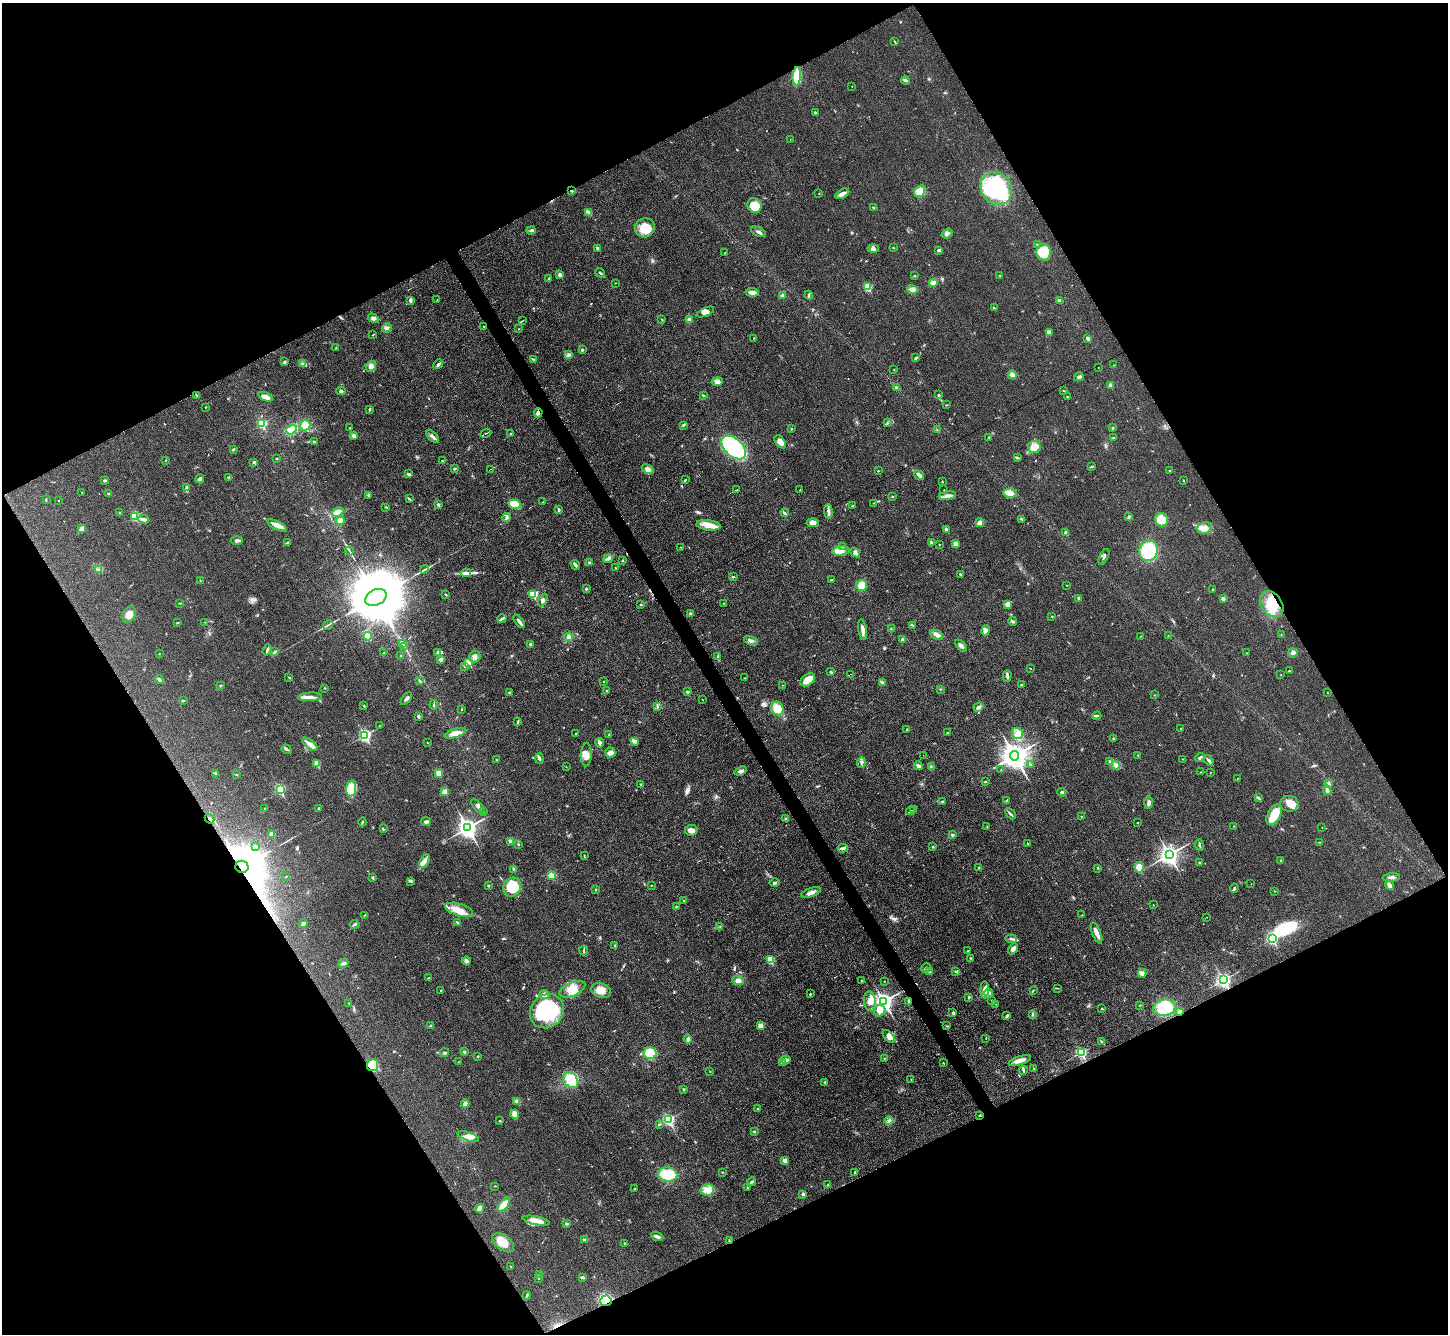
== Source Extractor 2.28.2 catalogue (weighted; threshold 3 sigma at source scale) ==
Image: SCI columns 3-5783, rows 293-5620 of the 5783 x 5774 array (HDU 1 of 3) = the unmasked area's bounding box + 8 px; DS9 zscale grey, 4 x 4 block average (1 PNG px = mean of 4 x 4 image px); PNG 1450 x 1336 px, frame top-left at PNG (2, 3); each listed source drawn as its Kron ellipse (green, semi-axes under 4 px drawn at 4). Shown black and unused: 47% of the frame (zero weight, under 3 of 6 exposures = <1% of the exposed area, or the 3 px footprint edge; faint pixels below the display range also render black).
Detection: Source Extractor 2.28.2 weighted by HDU 2 'WHT'. Background 0.0318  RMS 0.0038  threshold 0.0155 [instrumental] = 3 sigma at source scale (4.09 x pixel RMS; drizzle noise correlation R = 1.36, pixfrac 0.8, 0.05/0.05 arcsec/px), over >= 5 px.
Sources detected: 572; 1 too faint to see at this stretch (4 x 4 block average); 6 inside a brighter object's white glare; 3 cosmic-ray / hot-pixel residue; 1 long thin detection or spike segment (spike, bleed or trail) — neither listed nor drawn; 5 coinciding with a brighter row at this scale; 22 inside a brighter listed object's ellipse — not listed separately; of the other 534, all 500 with FLUX_AUTO >= 0.543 (the completeness limit of this list) listed and drawn (34 fainter detections not listed), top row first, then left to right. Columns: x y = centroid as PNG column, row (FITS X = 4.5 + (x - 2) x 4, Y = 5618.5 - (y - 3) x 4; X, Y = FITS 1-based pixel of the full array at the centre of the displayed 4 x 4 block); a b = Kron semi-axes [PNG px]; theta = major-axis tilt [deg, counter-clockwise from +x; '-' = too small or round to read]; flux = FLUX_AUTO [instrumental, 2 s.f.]
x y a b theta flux
895 42 3 2 - 1.2
797 76 9 3 84 80
905 80 4 3 - 3.2
852 86 2 2 - 0.56
815 113 3 2 - 2.8
790 139 2 2 - 0.62
996 189 17 15 -55 220
571 191 4 2 - 1.7
920 191 6 5 - 25
819 193 2 2 - 0.91
842 194 7 4 30 9.3
754 205 7 6 - 38
873 207 3 2 - 2.5
589 212 3 3 - 4.3
645 228 10 9 - 38
531 230 4 2 - 4.3
758 232 8 2 -26 5
947 233 6 3 35 5.3
1037 244 2 2 - 1.2
598 248 4 2 - 3.5
873 248 5 4 - 6.9
893 248 2 2 - 0.9
939 250 4 3 - 2.7
1044 252 8 7 - 55
725 253 2 2 - 0.61
600 273 5 2 - 2.8
560 275 2 2 - 19
999 275 2 2 - 0.87
915 276 3 2 - 1.2
549 278 2 2 - 6
616 283 2 2 - 0.95
933 283 4 3 - 11
868 287 2 2 - 92
912 289 5 3 - 13
752 292 7 3 -7 13
809 295 4 2 - 2.8
782 296 4 3 - 5.5
410 300 4 2 - 4.4
437 300 2 2 - 0.92
1059 301 2 2 - 10
994 308 4 2 - 2.9
705 312 9 4 23 10
373 318 6 3 -32 5.2
662 319 2 2 - 1.1
523 320 3 2 - 2
689 320 4 3 - 4.9
484 326 2 2 - 1.6
387 328 5 3 - 4.8
519 329 2 2 - 0.65
1049 332 4 3 - 6.3
373 335 2 2 - 1.1
754 338 2 2 - 0.92
1088 338 2 2 - 14
336 348 3 2 - 2
582 350 3 2 - 2.9
568 355 2 2 - 1.2
916 358 3 2 - 2.3
533 359 3 2 - 1.4
285 362 4 2 - 2.7
303 364 2 2 - 0.82
438 364 5 2 - 3.1
1114 365 2 2 - 0.94
371 366 6 5 - 9.4
1098 367 2 2 - 0.59
894 369 2 2 - 1.8
1012 375 4 3 - 11
1079 377 5 3 - 4
717 382 6 4 6 7.7
1111 385 2 2 - 27
896 387 3 2 - 2.2
341 391 5 2 - 3
1063 391 2 2 - 0.8
196 395 2 2 - 1.3
703 395 3 2 - 1.5
938 395 2 2 - 2
265 397 7 4 -19 13
1067 397 2 2 - 2.1
946 405 3 2 - 1.2
206 407 2 2 - 1.3
370 409 3 2 - 1.7
538 413 4 3 - 8.7
261 423 2 2 - 130
887 423 2 2 - 1.2
305 425 5 5 - 32
684 425 2 2 - 1.6
350 428 2 2 - 1.2
1112 428 2 2 - 5.1
791 429 2 2 - 1.3
291 430 5 3 - 50
937 430 2 2 - 0.74
486 433 5 2 - 2.2
511 434 2 2 - 1.9
354 436 4 3 - 8
433 436 8 3 -45 6.1
989 437 2 2 - 1.6
1113 438 3 2 - 1.3
314 442 3 2 - 1.3
780 442 7 4 -52 14
1034 447 6 6 - 21
734 448 14 8 -44 340
233 449 3 2 - 1.9
277 458 2 2 - 0.95
1017 458 3 2 - 2.7
166 460 2 2 - 0.72
442 461 2 2 - 1.4
254 462 3 2 - 3.2
1091 467 3 2 - 1.5
454 469 3 2 - 2
490 469 2 2 - 0.86
648 469 7 3 -29 7.2
878 471 2 2 - 2.4
1170 471 2 2 - 1.1
408 474 4 2 - 2.3
919 475 5 2 - 12
228 477 2 2 - 1.4
200 479 4 3 - 4.1
105 480 3 2 - 3.1
685 480 3 2 - 1.6
1184 480 2 2 - 3.2
942 482 2 2 - 1.3
187 488 2 2 - 15
736 490 2 2 - 14
800 490 2 2 - 1.5
944 490 2 2 - 0.55
82 492 2 2 - 1.1
1010 493 7 5 0 15
109 494 3 2 - 2.3
369 496 3 2 - 0.94
947 496 9 3 7 8.6
892 497 3 2 - 1.2
409 499 3 2 - 1.6
46 500 4 2 - 2
58 501 2 2 - 1.1
542 502 3 2 - 0.75
874 503 2 2 - 0.89
438 504 3 3 - 3.2
515 504 6 4 -15 28
852 506 2 2 - 1.2
386 507 3 2 - 1.1
559 510 3 2 - 3.3
828 511 7 2 -88 5.7
120 512 3 2 - 1.1
338 512 6 4 25 13
785 513 4 2 - 2.7
135 516 2 2 - 110
507 517 5 3 - 3.9
1129 517 4 2 - 3
143 519 6 2 -7 9.9
1022 519 3 2 - 1.7
1161 520 7 6 - 46
340 521 4 4 - 13
980 522 4 3 - 12
813 523 6 4 -4 9.4
277 525 11 4 -28 14
708 525 12 5 -6 19
1204 528 7 5 23 13
81 529 4 3 - 7.8
946 530 2 2 - 15
1066 533 2 2 - 19
237 540 6 2 3 7.5
287 542 2 2 - 0.81
931 542 3 2 - 2.4
939 544 2 2 - 2.2
956 544 4 3 - 8.6
843 546 3 2 - 2.5
680 547 3 2 - 0.6
349 551 4 2 - 1.5
841 551 8 4 8 16
1149 551 10 9 - 98
855 553 5 3 - 5.1
1104 557 8 2 62 2.8
608 559 5 3 - 4.7
623 561 2 2 - 1.1
590 563 4 3 - 3.5
575 565 5 2 - 6.9
615 567 2 2 - 0.96
99 569 2 2 - 1.2
425 569 4 2 - 2.6
466 573 5 3 - 5.4
960 574 2 2 - 5.3
733 577 3 2 - 1.2
200 580 2 2 - 0.82
831 580 3 2 - 2.3
861 585 5 5 - 24
1067 585 3 2 - 0.74
586 589 3 2 - 2.8
1213 589 2 2 - 1.3
533 594 2 2 - 110
446 595 3 2 - 1.7
376 597 11 7 26 30000
1079 598 2 2 - 11
1223 599 3 3 - 4.1
543 600 7 3 65 6
180 603 3 2 - 1.3
724 603 2 2 - 0.55
641 604 2 2 - 1.1
1008 604 4 3 - 15
1272 604 14 10 -54 52
691 614 4 3 - 3.3
129 615 8 6 61 14
1052 616 2 2 - 3.1
502 619 5 2 - 3.5
519 621 8 2 -52 7.8
1013 621 4 2 - 3.1
204 622 2 2 - 0.73
177 623 3 2 - 1.7
328 625 5 2 - 2.9
912 625 3 2 - 1.6
891 629 2 2 - 1.2
863 630 10 3 -81 8.4
986 630 5 4 - 6.5
936 635 6 4 -23 8.5
1281 635 2 2 - 0.9
368 636 4 3 - 20
1141 636 2 2 - 0.71
1168 636 2 2 - 0.81
569 637 4 3 - 4.5
902 639 4 3 - 2.7
751 640 7 3 -13 7.8
403 644 3 2 - 0.92
530 644 3 3 - 3.9
404 646 2 2 - 0.92
961 646 7 3 -46 6.7
267 650 6 2 72 3.6
275 651 3 2 - 2.3
438 652 3 2 - 2.1
159 653 2 2 - 1.5
384 653 2 2 - 0.9
1247 653 2 2 - 0.64
1293 653 4 4 - 8
401 656 2 2 - 0.9
475 657 6 5 - 11
718 657 2 2 - 1.3
441 659 3 3 - 5.6
469 663 2 2 - 85
464 666 2 2 - 1
1031 669 2 2 - 0.7
1289 671 2 2 - 1.1
830 672 3 2 - 1.6
850 674 2 2 - 11
1281 675 2 2 - 0.74
1007 676 6 3 88 4.3
289 677 3 2 - 1.3
745 678 2 2 - 0.85
159 680 4 2 - 4.5
807 680 8 5 38 28
419 681 4 2 - 2.4
603 681 2 2 - 0.94
883 682 3 2 - 2.9
782 685 2 2 - 0.75
1022 685 3 2 - 2.2
220 686 2 2 - 1.2
325 688 3 2 - 1.3
940 689 2 2 - 0.75
607 691 2 2 - 3.9
509 692 2 2 - 3.8
687 692 2 2 - 7.2
1327 693 2 2 - 0.63
1155 695 2 2 - 0.74
310 697 12 4 4 11
406 699 7 2 52 5.8
183 700 3 2 - 1.4
702 700 2 2 - 0.88
434 705 5 2 - 2
364 706 2 2 - 1.8
658 706 2 2 - 1.1
978 707 5 3 - 4.8
777 708 7 5 -59 35
461 709 3 2 - 0.98
418 716 3 2 - 5.4
1097 716 4 2 - 2.4
518 722 2 2 - 1.1
379 726 2 2 - 0.71
1181 728 2 2 - 0.73
907 730 3 2 - 1.4
455 733 11 4 16 15
576 733 4 2 - 2.1
947 733 2 2 - 1.3
1017 733 6 5 - 17
609 734 3 2 - 1
365 735 3 2 - 330
1113 738 3 2 - 1.4
634 741 4 3 - 6.2
428 743 2 2 - 1
600 743 5 3 - 4.1
310 744 9 4 -39 12
287 749 5 2 - 2.6
610 753 5 5 - 8.4
586 755 12 5 88 16
923 755 2 2 - 1
1138 755 2 2 - 0.71
1014 756 4 4 - 2700
1200 758 5 2 - 3.9
539 759 5 3 - 3.8
1182 759 2 2 - 0.84
496 760 2 2 - 1.3
1209 760 5 3 - 5.1
1109 761 3 2 - 2
861 762 5 2 - 3.7
316 764 2 2 - 45
1030 764 2 2 - 1.6
1116 765 4 3 - 4.9
918 766 4 2 - 5.9
566 767 2 2 - 1
931 767 2 2 - 1.5
1001 770 2 2 - 0.71
741 771 6 3 21 6.1
1201 772 2 2 - 0.81
1210 772 2 2 - 0.86
216 773 2 2 - 1
438 773 2 2 - 54
236 775 2 2 - 1.4
1237 778 2 2 - 0.79
985 782 2 2 - 2.3
1329 783 3 2 - 3.3
641 785 2 2 - 0.93
280 789 3 2 - 190
351 789 7 5 84 52
1327 790 5 3 - 6
445 792 2 2 - 38
1062 792 4 3 - 4.9
1258 798 3 2 - 3.4
1007 800 3 2 - 1.2
942 802 3 2 - 1.9
1149 803 6 3 84 5.7
1289 804 9 8 - 25
478 806 8 2 -49 6.3
265 808 2 2 - 0.8
319 808 3 2 - 1.4
913 809 2 2 - 3.9
911 811 4 2 - 1.9
484 812 2 2 - 1.1
1010 814 6 2 -44 3.7
1274 815 11 6 61 48
1081 816 2 2 - 0.77
209 819 5 2 - 3
786 819 3 2 - 1.1
362 822 4 2 - 1.3
426 822 5 2 - 6.4
1137 822 2 2 - 1.1
1234 826 2 2 - 0.89
987 827 2 2 - 0.95
1322 827 2 2 - 1.1
468 828 4 3 - 1200
383 829 3 2 - 1.8
691 830 6 5 - 9.1
272 834 3 3 - 11
952 835 2 2 - 3
510 841 2 2 - 20
1319 842 2 2 - 0.76
518 844 2 2 - 3.9
1027 844 3 2 - 1
1200 845 6 2 -75 3.6
256 846 2 2 - 1.7
933 847 2 2 - 1.6
843 848 5 2 - 3.8
584 855 2 2 - 1.3
1169 855 4 3 - 1300
1281 860 2 2 - 2
425 861 7 4 62 9.2
1199 862 3 2 - 2
242 867 6 6 - 12000
979 867 2 2 - 1.7
1139 867 5 4 - 26
1098 868 3 2 - 1.5
514 869 3 2 - 2.1
551 876 4 4 - 12
286 877 2 2 - 1.1
1391 877 9 2 4 5.6
373 878 2 2 - 9.2
410 881 4 3 - 2.8
775 883 5 2 - 2.8
1251 883 2 2 - 2.6
651 885 2 2 - 1.4
1389 885 5 3 - 11
488 886 2 2 - 4.8
512 887 10 8 57 72
1234 888 4 2 - 3.1
595 890 2 2 - 1.1
1275 891 2 2 - 0.85
811 892 10 3 18 8.3
684 901 2 2 - 2.9
1153 905 2 2 - 0.82
677 907 2 2 - 1.1
459 910 14 6 -17 26
365 915 3 2 - 0.95
1082 915 2 2 - 0.54
1207 917 2 2 - 2.8
457 922 3 2 - 1.5
303 924 4 2 - 3.6
355 924 5 2 - 3
720 926 2 2 - 0.7
1096 933 11 3 -68 14
1011 939 6 2 -8 4.1
1272 939 3 2 - 240
615 946 2 2 - 1.1
1013 949 6 4 52 7.6
584 950 5 2 - 2.2
968 950 2 2 - 0.77
971 958 3 2 - 1
770 960 2 2 - 76
466 961 4 3 - 5.1
343 963 5 2 - 4.1
926 968 5 2 - 2.7
930 972 2 2 - 1.3
956 972 3 2 - 2.1
1142 973 4 3 - 9.7
428 978 3 2 - 1.4
1223 980 3 3 - 600
738 981 6 4 -6 10
861 981 2 2 - 0.88
884 981 2 2 - 0.89
1057 988 3 2 - 1.1
572 989 14 7 24 25
441 990 2 2 - 1.4
985 990 8 3 -90 12
601 991 10 7 -19 19
1033 991 3 2 - 1.6
989 993 4 3 - 4.6
810 994 3 2 - 1.7
544 995 5 4 - 6.4
969 997 3 2 - 2.2
870 1001 10 6 -86 16
884 1001 4 3 - 970
909 1001 3 2 - 3.5
992 1001 2 2 - 4.4
349 1003 2 2 - 1.1
996 1004 2 2 - 0.95
1140 1005 2 2 - 0.98
1164 1008 11 8 7 90
1102 1009 2 2 - 1.5
547 1011 18 16 46 190
880 1011 6 5 - 21
1180 1011 3 3 - 3
953 1013 4 2 - 3
1032 1015 4 2 - 2.3
1007 1016 4 2 - 2.4
430 1025 2 2 - 2.2
760 1026 2 2 - 44
947 1026 3 2 - 1.2
889 1036 8 4 -46 12
986 1038 2 2 - 0.84
688 1039 4 4 - 6.2
1102 1042 4 2 - 2
464 1052 3 2 - 2.6
1081 1052 2 2 - 190
444 1053 4 3 - 3.1
650 1053 6 6 - 60
478 1056 3 2 - 1.1
884 1059 2 2 - 0.69
786 1060 5 3 - 6.8
1020 1060 11 3 17 17
458 1062 2 2 - 0.74
782 1063 3 2 - 1.5
943 1063 2 2 - 1.1
372 1065 6 5 - 69
1034 1069 2 2 - 0.73
1023 1070 4 2 - 2.7
710 1071 2 2 - 1
911 1079 2 2 - 0.65
571 1080 9 6 -49 44
825 1082 2 2 - 1.3
683 1090 3 2 - 2
517 1101 2 2 - 2.1
465 1104 4 3 - 4.6
758 1108 2 2 - 2.4
515 1114 4 3 - 23
979 1115 3 2 - 1.6
668 1120 3 2 - 320
889 1120 4 3 - 5
500 1121 3 2 - 1.6
659 1124 3 2 - 2
754 1132 3 2 - 1.7
468 1136 11 4 -19 13
784 1161 2 2 - 18
722 1172 2 2 - 0.88
855 1172 2 2 - 1.4
668 1174 10 7 -7 62
751 1182 4 2 - 3.8
828 1185 4 2 - 1.7
494 1186 2 2 - 1.1
747 1188 2 2 - 1
635 1189 3 2 - 1.8
707 1190 7 5 10 19
803 1194 3 2 - 3.5
504 1205 8 4 51 25
479 1209 5 4 - 12
536 1221 14 3 -12 23
566 1224 3 3 - 2.5
657 1236 6 3 -23 5.6
585 1240 3 3 - 4.6
729 1241 2 2 - 1.7
503 1243 12 7 -38 29
624 1243 2 2 - 1
511 1266 2 2 - 0.68
539 1274 3 2 - 1.6
582 1277 4 2 - 5.4
539 1279 2 2 - 1.1
527 1295 4 2 - 2.4
606 1301 6 5 - 62
Overlapping masked pixels (flux is a lower limit): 10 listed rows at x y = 571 191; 538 413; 1272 604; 209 819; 242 867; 909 1001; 372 1065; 979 1115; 729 1241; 606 1301
Diffuse or blended objects may show on this block-average render without a row.